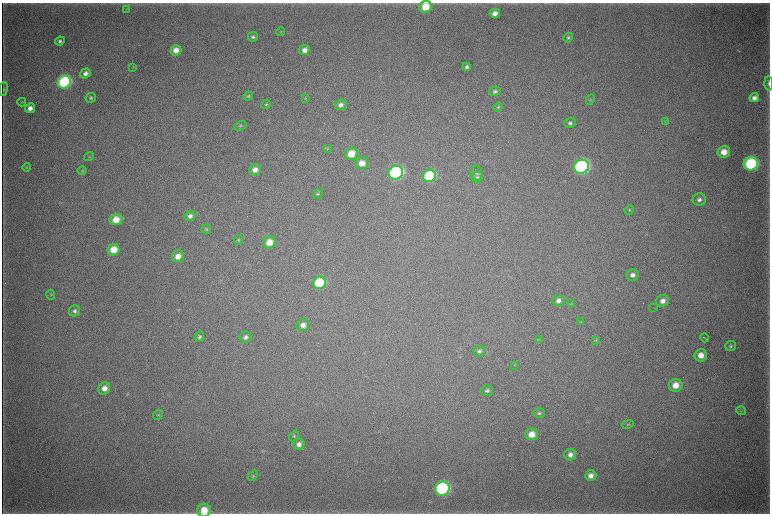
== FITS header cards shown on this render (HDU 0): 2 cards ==
NAXIS1  =                 1536 / length of data axis 1
NAXIS2  =                 1023 / length of data axis 2

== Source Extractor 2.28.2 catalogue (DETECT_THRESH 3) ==
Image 1536 x 1023 px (HDU 0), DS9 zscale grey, zoomed out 1/2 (1 PNG px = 2 x 2 image px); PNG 772 x 516 px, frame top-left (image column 1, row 1022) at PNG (2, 3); each listed source drawn as its Kron ellipse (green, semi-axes under 4 px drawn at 4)
Background 4490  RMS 38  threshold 114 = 3 sigma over >= 5 px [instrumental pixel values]
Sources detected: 91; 4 cannot appear on this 1/2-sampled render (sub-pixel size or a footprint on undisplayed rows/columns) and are neither listed nor drawn; the other 87 listed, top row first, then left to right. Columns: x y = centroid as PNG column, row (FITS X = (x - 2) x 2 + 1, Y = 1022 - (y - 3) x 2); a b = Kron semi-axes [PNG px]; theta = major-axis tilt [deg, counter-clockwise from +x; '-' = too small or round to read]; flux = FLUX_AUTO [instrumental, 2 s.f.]
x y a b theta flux
425 7 6 5 - 1.6e+05
127 9 3 2 - 3.6e+03
495 13 5 4 - 5.3e+04
281 32 4 4 - 7.5e+03
253 37 5 4 - 1.7e+04
568 38 5 4 - 1.4e+04
60 41 5 4 - 2.0e+04
176 50 5 5 - 7.1e+04
304 50 5 5 - 5.1e+04
132 67 4 3 - 5.4e+03
466 67 4 3 - 1.8e+04
85 73 5 4 - 3.8e+04
64 82 7 6 - 1.1e+06
769 83 7 3 -87 1.6e+04
3 89 7 3 84 1.2e+04
495 91 6 4 20 1.8e+04
248 96 5 4 - 1.1e+04
91 98 5 4 - 1.4e+04
305 98 4 3 - 6.5e+03
754 98 5 4 - 3.9e+04
590 99 5 3 - 7.6e+03
22 102 4 3 - 5.4e+03
266 104 5 4 - 1.1e+04
341 105 6 5 - 3.3e+04
498 107 5 4 - 9.7e+03
30 108 5 4 - 4.9e+04
665 121 3 3 - 5.5e+03
570 123 5 5 - 2.3e+04
240 126 6 4 25 1.3e+04
327 149 4 3 - 7.7e+03
724 152 6 6 - 9.4e+04
351 154 6 6 - 1.5e+05
89 156 5 2 - 4.1e+03
362 163 6 6 - 1.0e+05
751 164 7 6 - 9.2e+05
26 167 4 3 - 7.3e+03
581 167 7 7 - 1.8e+06
82 170 4 3 - 7.9e+03
255 170 6 5 - 5.5e+04
396 173 7 6 - 1.4e+06
476 173 7 6 - 2.1e+04
429 176 7 6 - 6.3e+05
477 177 6 5 - 1.5e+04
318 194 5 4 - 1.2e+04
699 199 6 6 - 3.0e+04
629 210 5 4 - 1.0e+04
190 216 6 5 - 3.3e+04
116 220 7 5 21 1.2e+05
206 229 5 4 - 1.2e+04
238 240 5 3 - 7.9e+03
269 242 6 6 - 1.1e+05
114 250 6 5 - 1.6e+05
178 256 6 5 - 7.6e+04
632 275 6 5 - 3.5e+04
319 283 6 6 - 4.6e+05
51 295 5 3 - 8.4e+03
558 301 6 5 - 3.5e+04
663 301 6 6 - 4.7e+04
571 304 4 3 - 5.9e+03
654 308 2 1 - 1.8e+03
75 311 6 5 - 2.2e+04
581 322 3 3 - 5.5e+03
303 325 6 6 - 5.3e+04
199 337 5 4 - 1.7e+04
246 337 6 5 - 2.7e+04
705 338 5 1 - 6.6e+03
539 340 4 2 - 4.7e+03
596 340 4 3 - 8.1e+03
730 346 5 5 - 1.4e+04
479 351 6 5 - 2.2e+04
701 355 6 6 - 7.2e+04
514 365 4 2 - 4.9e+03
676 385 7 6 - 8.9e+04
104 388 6 5 - 6.1e+04
487 391 6 5 - 1.9e+04
741 411 5 3 - 9.0e+03
539 413 5 5 - 1.6e+04
158 415 5 3 - 8.3e+03
628 424 6 3 12 1.0e+04
531 434 6 6 - 8.8e+04
294 436 6 3 51 9.2e+03
299 444 5 5 - 3.8e+04
570 455 6 5 - 3.5e+04
253 476 6 4 51 1.1e+04
591 476 6 5 - 4.6e+04
442 489 7 7 - 1.4e+06
204 510 7 6 - 1.3e+05
At the frame edge (FLAGS 8, measured only in part): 2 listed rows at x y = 769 83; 204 510
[4 sub-pixel or undisplayed-footprint detections neither listed nor drawn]